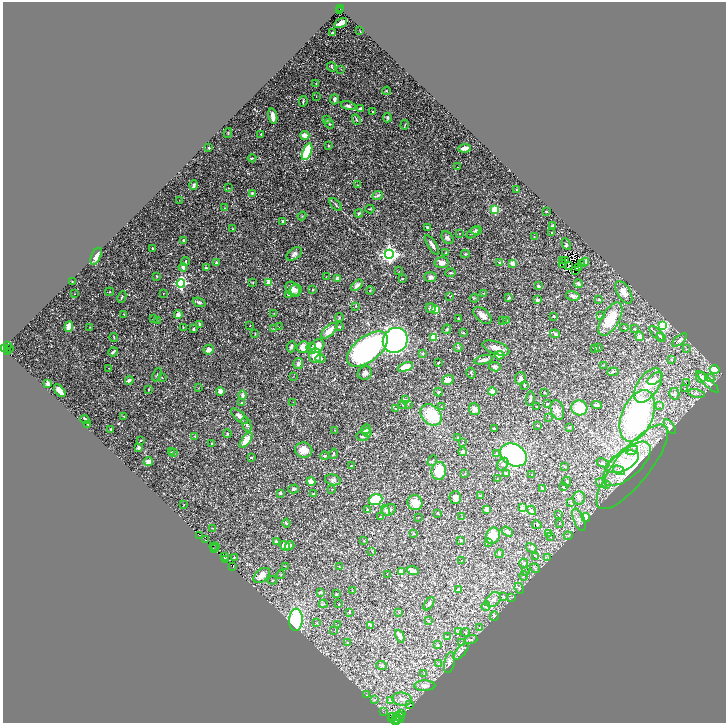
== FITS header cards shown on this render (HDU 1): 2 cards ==
NAXIS1  =                 1447
NAXIS2  =                 1442

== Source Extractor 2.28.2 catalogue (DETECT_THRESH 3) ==
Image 1447 x 1442 px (HDU 1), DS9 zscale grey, zoomed out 1/2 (1 PNG px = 2 x 2 image px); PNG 728 x 725 px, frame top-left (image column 2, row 1442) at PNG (3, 2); each listed source drawn as its Kron ellipse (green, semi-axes under 4 px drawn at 4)
Background 0.582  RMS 0.054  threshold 0.162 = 3 sigma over >= 5 px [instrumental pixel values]
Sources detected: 446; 51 cannot appear on this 1/2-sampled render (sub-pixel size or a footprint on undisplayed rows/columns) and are neither listed nor drawn; the other 395 listed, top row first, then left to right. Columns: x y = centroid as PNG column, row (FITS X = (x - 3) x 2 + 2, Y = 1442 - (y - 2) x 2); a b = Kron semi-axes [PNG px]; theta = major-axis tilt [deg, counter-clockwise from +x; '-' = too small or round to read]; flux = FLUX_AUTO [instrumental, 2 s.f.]
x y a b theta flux
340 9 2 1 - 21
340 10 2 1 - 6
340 23 7 3 28 62
360 31 2 1 - 3.7
332 33 2 1 - 5.7
332 67 5 3 - 10
341 69 3 2 - 5.2
316 83 3 2 - 5.5
387 91 4 2 - 7.1
316 97 2 2 - 6.8
334 99 5 3 - 27
303 101 5 3 - 11
348 106 7 4 -14 29
360 109 4 3 - 24
373 112 3 3 - 6.6
273 116 8 4 -79 81
387 117 5 4 - 16
326 119 3 2 - 5.8
356 119 5 3 - 13
329 124 5 3 - 13
405 125 5 2 - 7
228 133 5 2 - 5.5
261 134 2 2 - 7.3
305 135 4 3 - 80
329 145 2 2 - 11
209 148 2 2 - 16
465 148 6 3 9 50
307 152 9 4 68 430
252 158 4 2 - 9.3
457 167 2 1 - 2.1
194 185 4 3 - 24
357 185 3 2 - 5.4
228 188 3 2 - 4.2
517 190 2 2 - 21
252 193 3 2 - 27
377 196 6 4 23 22
180 200 2 2 - 2.8
336 205 8 2 -49 13
225 208 2 2 - 5.5
370 209 4 3 - 8.1
495 210 4 3 - 360
546 211 2 1 - 6.3
359 213 4 3 - 14
302 216 4 1 - 5.6
283 221 2 2 - 28
553 226 3 2 - 28
427 227 4 3 - 14
232 229 3 2 - 3.3
476 230 5 3 - 17
459 233 2 2 - 4.2
473 233 7 2 36 13
552 233 2 2 - 4.7
534 237 3 2 - 4.1
447 238 7 5 -52 26
183 240 4 3 - 17
566 244 6 4 -63 15
432 245 11 3 -57 46
153 248 2 2 - 16
446 253 3 2 - 7.3
294 254 9 5 38 34
389 254 4 4 - 3800
465 254 4 3 - 9.5
96 256 9 4 65 69
186 261 4 2 - 11
563 261 2 1 - 4
565 261 2 1 - 7.3
217 262 2 2 - 60
499 262 2 2 - 15
585 262 4 3 - 23
442 263 7 5 -5 47
513 263 3 2 - 120
581 263 2 1 - 32
563 264 2 1 - 3.8
569 265 4 2 - 8.4
183 267 4 3 - 49
206 268 2 2 - 28
579 268 2 1 - 4.2
575 270 2 1 - 5.2
399 271 3 2 - 4.7
451 273 5 2 - 12
157 276 3 3 - 6.2
326 277 2 1 - 2.4
430 277 6 5 - 39
338 278 4 3 - 31
402 279 4 3 - 7.9
72 282 2 2 - 3.9
269 282 4 4 - 77
181 283 4 4 - 1400
253 283 3 2 - 5.7
578 284 4 3 - 24
357 285 7 3 44 53
538 286 4 3 - 12
293 289 8 6 -51 57
296 290 6 5 - 39
313 290 2 2 - 24
370 290 4 3 - 10
109 292 4 2 - 6.2
624 292 12 6 -59 87
163 293 2 2 - 2.9
483 293 2 1 - 3.7
75 294 2 1 - 2.5
289 295 4 3 - 14
450 296 2 2 - 5.4
573 296 7 5 -13 37
122 297 6 2 64 9.4
509 297 3 2 - 37
474 298 5 2 - 8.1
537 300 2 2 - 72
599 300 4 2 - 9.5
199 302 7 4 -21 18
356 306 3 2 - 6.8
431 308 5 4 - 21
436 309 3 3 - 240
274 313 2 2 - 3.3
124 314 2 2 - 7.6
178 315 4 4 - 49
482 315 11 6 -41 59
554 316 2 2 - 13
601 316 4 3 - 9.1
339 318 4 3 - 11
458 318 2 2 - 9.3
153 319 3 1 - 3.1
610 319 18 8 60 290
157 320 2 1 - 2.9
502 321 2 1 - 3.3
507 321 3 2 - 7.3
200 324 3 3 - 14
69 326 5 4 - 150
249 326 2 1 - 3
663 326 4 3 - 640
90 327 2 2 - 6.1
279 327 2 1 - 3.2
339 327 4 2 - 7
183 328 4 2 - 7.3
624 328 4 3 - 8.5
193 329 3 2 - 23
273 329 3 2 - 4.6
447 329 5 3 - 11
634 329 3 2 - 6.1
329 331 10 5 43 110
255 333 3 2 - 5.8
463 333 4 3 - 8.4
555 334 5 4 - 21
657 334 10 2 -47 18
640 336 5 4 - 40
114 337 4 2 - 7.7
434 337 3 3 - 310
661 337 5 3 - 12
395 340 13 12 - 2700
680 340 9 4 41 40
7 346 2 1 - 4.7
317 346 8 6 37 170
291 347 5 3 - 24
303 347 6 5 - 100
598 347 2 2 - 13
3 348 2 1 - 3.9
10 348 2 1 - 4.5
311 348 5 4 - 28
458 348 4 3 - 13
496 348 14 6 -19 78
595 348 4 3 - 9.6
367 349 24 12 37 2600
686 349 2 2 - 3.2
208 350 5 5 - 54
7 352 2 1 - 2.3
113 352 5 3 - 17
423 353 2 2 - 23
499 355 4 3 - 140
315 356 7 6 - 130
320 358 5 4 - 30
671 359 4 3 - 9
484 360 9 3 15 48
438 363 4 2 - 9.4
298 364 5 5 - 30
603 365 3 2 - 6.3
405 367 8 4 22 140
495 367 6 4 -10 23
109 368 2 2 - 4.3
715 369 5 4 - 120
613 372 5 3 - 13
365 373 7 6 - 33
471 373 6 2 -60 9.1
157 375 7 2 67 9
293 377 2 2 - 2.7
701 377 5 5 - 45
162 378 3 2 - 4.2
520 378 6 5 - 29
711 378 4 3 - 16
655 379 8 5 36 35
129 380 4 3 - 25
448 380 6 5 - 66
708 382 15 3 -44 120
686 383 2 1 - 27
48 384 4 3 - 25
524 385 4 2 - 11
648 385 19 10 56 180
199 388 2 1 - 3.2
684 388 3 2 - 4.6
149 389 3 2 - 6.9
60 391 7 4 -51 67
220 391 4 4 - 50
492 391 4 4 - 66
438 392 4 4 - 12
545 392 2 2 - 6.6
697 393 8 3 -12 24
674 394 6 5 - 19
243 395 5 4 - 30
530 399 7 3 82 25
405 400 3 3 - 9.4
293 402 2 2 - 3.5
242 403 3 2 - 11
402 404 3 2 - 10
408 404 3 3 - 6.3
547 404 2 2 - 15
596 405 5 2 - 21
659 405 3 2 - 6.6
536 406 2 1 - 3.6
441 407 3 3 - 6.9
579 408 8 7 - 280
395 409 3 3 - 9.4
474 409 6 5 - 57
557 410 10 6 -74 48
431 415 12 9 -46 420
124 416 3 3 - 9.1
239 416 10 4 -41 48
637 416 27 15 67 1700
549 417 2 1 - 2.9
85 419 5 2 - 24
88 424 2 2 - 5.2
247 424 8 3 -68 21
537 425 2 2 - 7.6
670 426 8 4 -57 34
570 427 3 3 - 6.3
494 428 2 2 - 13
111 429 4 3 - 11
366 429 5 4 - 27
335 430 2 2 - 4
367 432 5 4 - 16
227 434 4 3 - 9.1
195 436 3 3 - 8.3
362 437 6 3 -6 17
458 438 2 2 - 8
141 440 3 2 - 6.2
246 440 9 4 54 160
212 443 2 2 - 29
463 443 2 1 - 5.5
138 448 3 3 - 34
304 450 9 7 -14 110
632 450 6 4 15 28
172 451 2 1 - 14
462 452 4 3 - 50
174 453 3 2 - 6.1
496 453 4 4 - 14
333 454 5 3 - 11
514 455 14 10 -30 1900
325 456 4 3 - 11
251 457 2 2 - 21
432 461 5 2 - 9.3
148 462 4 4 - 47
622 462 18 9 27 160
603 463 6 3 -23 17
503 464 7 5 54 26
627 464 29 13 42 400
352 466 3 2 - 6.4
565 466 2 2 - 12
632 467 52 17 51 600
619 470 6 3 -28 22
439 471 9 7 83 230
465 474 2 1 - 3.2
506 474 2 2 - 70
532 474 2 2 - 6.8
497 478 2 1 - 3.6
333 480 8 5 -13 31
311 482 4 3 - 96
567 482 5 3 - 18
601 483 6 4 -31 21
607 484 4 3 - 11
563 486 2 2 - 25
542 488 3 2 - 7.3
294 489 5 3 - 23
331 489 2 2 - 4.5
280 493 2 2 - 22
314 494 3 3 - 24
481 496 2 2 - 22
455 497 6 6 - 41
579 498 7 6 - 35
376 500 7 5 19 290
415 503 8 7 - 120
571 503 3 3 - 7.2
184 504 2 2 - 6.1
522 508 3 2 - 150
486 509 3 2 - 99
368 510 3 2 - 23
389 510 7 5 28 46
531 510 5 3 - 31
386 511 6 4 -58 22
438 513 2 2 - 12
559 514 2 2 - 4.4
462 516 3 2 - 5.4
380 517 2 2 - 9.2
418 517 3 2 - 3.2
586 517 4 4 - 230
579 520 12 5 -67 50
286 523 4 3 - 11
559 524 3 2 - 3
537 525 5 4 - 11
212 528 3 2 - 5.8
507 532 6 4 -32 28
413 533 3 2 - 4.3
549 533 3 2 - 6.2
200 535 2 1 - 2
493 536 8 6 69 200
568 536 4 2 - 6.4
551 537 2 2 - 3.3
205 539 2 1 - 3.6
461 540 2 2 - 34
364 541 2 2 - 3.1
276 542 3 2 - 35
489 542 3 2 - 7.7
213 546 2 1 - 18
216 546 3 1 - 9.3
285 546 5 4 - 74
290 546 5 4 - 28
531 548 6 4 -31 16
214 549 2 1 - 4
372 551 3 2 - 5
500 554 4 2 - 7.1
535 556 3 2 - 5.3
224 557 2 2 - 25
234 557 3 2 - 5.6
548 557 3 2 - 8.6
226 560 3 2 - 28
461 561 3 2 - 4.2
524 563 5 3 - 12
285 566 2 2 - 3.5
233 567 2 1 - 25
339 567 2 1 - 2.1
535 568 5 3 - 13
413 570 6 3 -18 60
526 571 4 2 - 6.4
401 572 4 3 - 60
387 574 2 2 - 4.3
262 575 9 6 38 68
281 575 4 2 - 6.1
524 576 4 2 - 7.7
272 580 4 2 - 5.1
519 588 6 2 -64 9.2
459 590 3 3 - 24
352 591 2 2 - 3.3
321 592 4 3 - 16
336 594 2 2 - 9.3
503 596 4 3 - 15
512 597 4 2 - 6.2
493 599 9 6 43 53
323 604 4 3 - 8.5
339 604 3 2 - 4.4
429 604 7 4 57 23
486 606 4 3 - 15
349 612 2 2 - 10
398 612 2 1 - 2.4
494 616 5 4 - 16
296 620 11 7 88 730
428 620 3 2 - 6.2
317 623 3 2 - 3.9
338 625 2 1 - 3.2
371 625 3 3 - 7.7
480 627 3 2 - 6.6
334 631 2 2 - 4.9
458 632 3 2 - 5.3
465 632 4 3 - 10
400 636 7 3 -66 55
447 637 3 3 - 28
471 640 6 3 17 15
347 643 3 2 - 8
461 643 4 3 - 13
437 645 3 2 - 20
461 652 10 4 49 69
449 662 11 5 78 45
438 664 3 3 - 6.8
382 665 5 3 - 17
424 673 3 2 - 7.8
425 686 10 5 0 56
366 695 3 2 - 3.2
374 699 4 3 - 11
402 699 10 6 -6 63
390 700 3 3 - 31
410 704 4 3 - 9.9
383 712 2 1 - 21
402 714 2 1 - 130
393 716 2 1 - 6.2
396 716 3 2 - 90
391 717 2 1 - 31
400 717 5 3 - 68
397 719 6 2 5 67
396 721 5 3 - 180
At the frame edge (FLAGS 8, measured only in part): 1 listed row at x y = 3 348
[51 sub-pixel or undisplayed-footprint detections neither listed nor drawn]